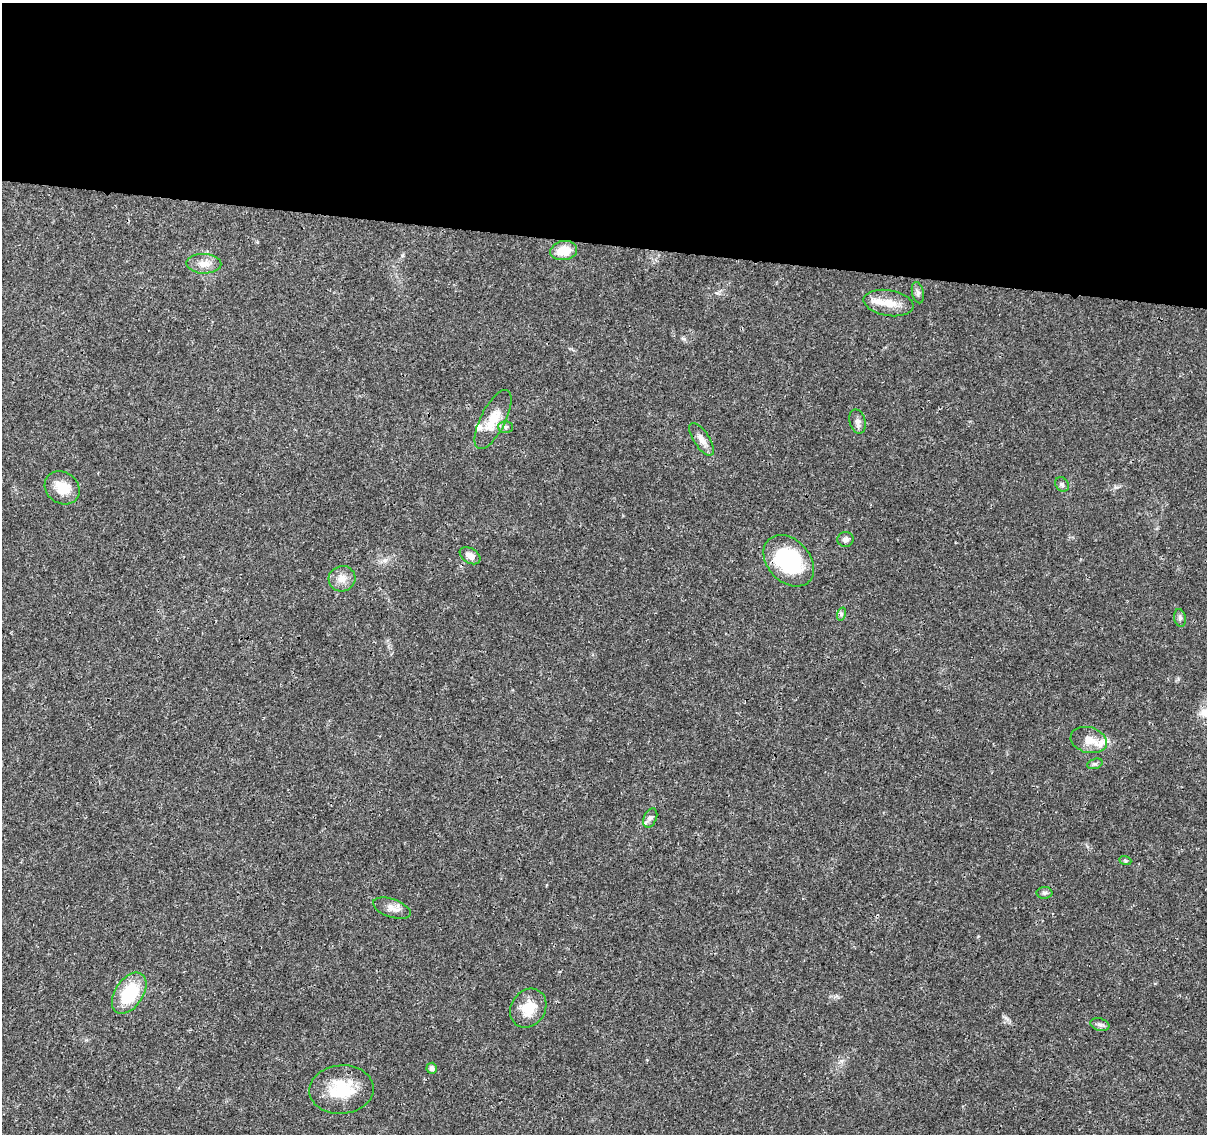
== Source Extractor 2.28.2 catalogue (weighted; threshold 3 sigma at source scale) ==
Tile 3 of 4 x 4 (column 3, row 1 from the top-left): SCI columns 2413-3617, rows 3626-4757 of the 4833 x 5042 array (HDU 1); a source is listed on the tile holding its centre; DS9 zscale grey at full resolution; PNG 1209 x 1136 px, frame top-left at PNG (2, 3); each listed source drawn as its Kron ellipse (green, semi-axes under 4 px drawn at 4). Shown black and unused: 21% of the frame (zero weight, under 3 of 4 exposures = <1% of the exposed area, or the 3 px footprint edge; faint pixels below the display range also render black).
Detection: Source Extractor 2.28.2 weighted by HDU 2 'WHT'; one run over the whole footprint, this tile lists its part. Background 0.024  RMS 0.002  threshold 0.00914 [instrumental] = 3 sigma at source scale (4.5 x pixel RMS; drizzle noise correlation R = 1.50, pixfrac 1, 0.0396/0.0396 arcsec/px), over >= 5 px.
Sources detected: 29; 2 inside a brighter listed object's ellipse — not listed separately; the other 27 listed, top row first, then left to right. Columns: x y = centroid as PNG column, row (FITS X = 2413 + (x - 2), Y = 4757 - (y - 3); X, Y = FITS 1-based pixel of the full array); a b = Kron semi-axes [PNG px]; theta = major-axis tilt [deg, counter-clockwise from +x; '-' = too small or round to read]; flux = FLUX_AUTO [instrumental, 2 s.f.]
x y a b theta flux
564 251 13 9 10 4.1
204 264 17 10 -2 2.1
918 293 11 5 -77 0.63
889 303 25 13 -10 3.5
493 420 32 12 63 4.3
858 421 12 7 -75 0.99
506 427 7 6 - 0.58
702 439 19 7 -57 1.6
1062 484 8 6 -53 0.53
62 488 18 15 -37 3.8
845 539 8 7 - 0.7
470 556 11 7 -32 1.3
789 561 29 21 -46 17
342 579 13 12 - 1.9
841 614 7 4 72 0.37
1180 618 9 5 -80 0.57
1089 740 18 12 -15 2.6
1095 764 8 5 19 0.43
650 818 10 6 65 0.63
1125 860 6 4 -19 0.28
1044 893 8 6 -1 0.49
392 908 19 9 -19 1.7
129 993 23 14 56 11
528 1008 20 17 57 4.5
1100 1025 10 6 -14 0.62
432 1068 5 5 - 0.71
341 1089 32 24 5 8.3
Unlisted compact peaks at least as high as the median listed source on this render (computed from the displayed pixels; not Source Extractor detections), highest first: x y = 684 339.